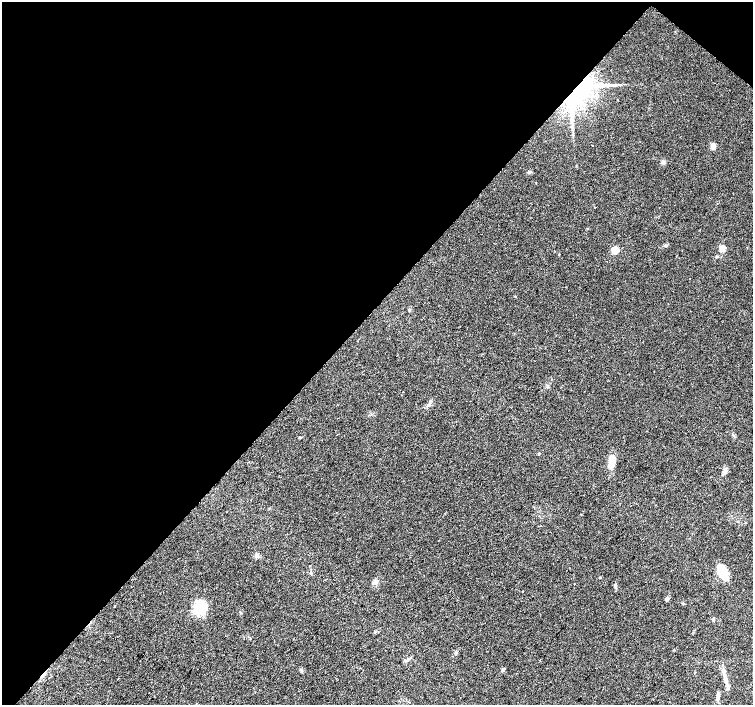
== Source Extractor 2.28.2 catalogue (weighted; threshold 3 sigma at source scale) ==
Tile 2 of 4 x 4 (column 2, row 1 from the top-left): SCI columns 1506-3006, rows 4452-5856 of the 6009 x 6026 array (HDU 1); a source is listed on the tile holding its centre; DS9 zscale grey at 2 x 2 block average (1 PNG px = mean of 2 x 2 image px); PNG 755 x 707 px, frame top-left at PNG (2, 2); no overlay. Shown black and unused: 45% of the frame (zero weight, under 2 of 3 exposures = <1% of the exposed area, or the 3 px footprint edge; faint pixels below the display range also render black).
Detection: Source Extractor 2.28.2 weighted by HDU 2 'WHT'; one run over the whole footprint, this tile lists its part. Background 0.0533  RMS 0.006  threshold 0.0272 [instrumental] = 3 sigma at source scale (4.5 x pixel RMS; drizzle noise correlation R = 1.50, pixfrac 1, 0.0396/0.0396 arcsec/px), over >= 5 px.
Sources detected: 28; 2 inside a brighter listed object's ellipse — not listed separately; the other 26 listed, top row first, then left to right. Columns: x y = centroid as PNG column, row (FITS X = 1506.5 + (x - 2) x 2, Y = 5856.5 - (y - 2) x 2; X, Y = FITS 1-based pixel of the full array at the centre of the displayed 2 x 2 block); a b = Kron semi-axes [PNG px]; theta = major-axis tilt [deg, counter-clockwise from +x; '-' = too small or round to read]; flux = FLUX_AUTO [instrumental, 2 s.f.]
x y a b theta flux
578 93 38 18 45 210
713 146 3 3 - 18
722 248 3 3 - 29
615 250 7 5 -15 13
559 254 2 2 - 0.75
717 256 4 2 - 1.2
410 310 4 3 - 1.6
539 453 3 2 - 1.4
612 461 11 6 85 23
725 471 6 5 - 4.8
257 556 5 5 - 3.4
722 572 15 7 -63 37
574 584 2 2 - 1.8
615 586 5 3 - 2.1
667 599 3 3 - 9.9
115 606 3 2 - 0.61
200 608 12 10 64 43
240 612 3 2 - 0.96
713 619 5 2 - 1.4
375 632 3 2 - 1.4
456 652 4 3 - 2
408 659 9 3 41 3.5
301 670 4 3 - 1.9
726 682 12 3 -80 5.5
718 695 6 4 -88 3.5
196 703 2 2 - 1.8
Overlapping masked pixels (flux is a lower limit): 1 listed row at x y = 578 93
Diffuse or blended objects may show on this block-average render without a row.